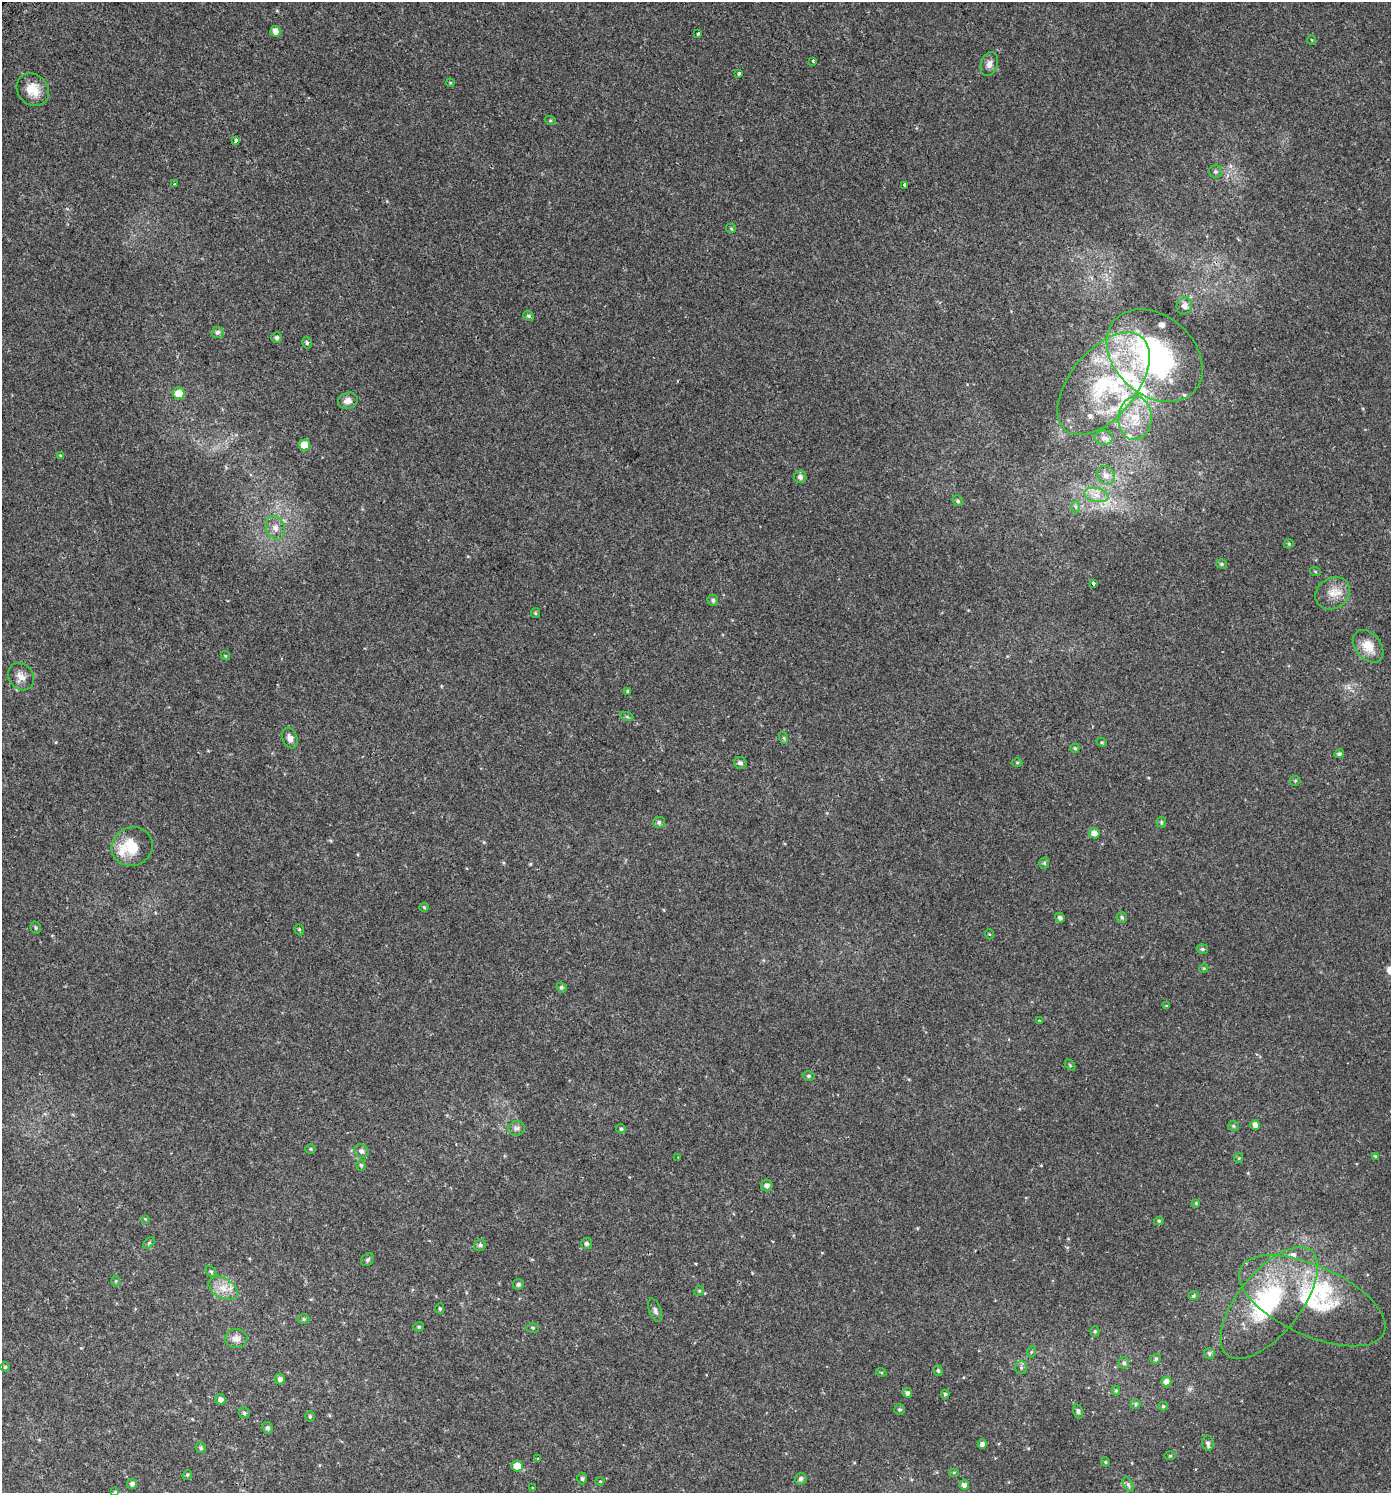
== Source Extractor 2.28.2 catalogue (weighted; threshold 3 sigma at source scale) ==
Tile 11 of 4 x 4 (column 3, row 3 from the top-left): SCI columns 3039-4427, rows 1551-3041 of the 6014 x 6073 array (HDU 1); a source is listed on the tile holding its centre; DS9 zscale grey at full resolution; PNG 1393 x 1495 px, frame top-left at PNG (2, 2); each listed source drawn as its Kron ellipse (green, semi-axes under 4 px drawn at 4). Shown black and unused: <1% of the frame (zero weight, under 2 of 3 exposures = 3% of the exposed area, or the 3 px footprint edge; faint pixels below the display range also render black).
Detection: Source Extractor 2.28.2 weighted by HDU 2 'WHT'; one run over the whole footprint, this tile lists its part. Background 0.00247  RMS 0.0043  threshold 0.0193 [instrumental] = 3 sigma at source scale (4.5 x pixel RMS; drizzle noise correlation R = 1.50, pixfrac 1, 0.0396/0.0396 arcsec/px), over >= 5 px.
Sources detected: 160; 2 inside a brighter object's white glare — neither listed nor drawn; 16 inside a brighter listed object's ellipse — not listed separately; the other 142 listed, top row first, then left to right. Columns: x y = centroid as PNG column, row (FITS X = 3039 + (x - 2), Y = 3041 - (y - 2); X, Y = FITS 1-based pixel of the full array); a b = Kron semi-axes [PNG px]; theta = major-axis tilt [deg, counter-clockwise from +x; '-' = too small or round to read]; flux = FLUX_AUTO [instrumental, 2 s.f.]
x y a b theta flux
275 31 5 5 - 2.9
698 34 3 3 - 2.3
1312 40 5 3 - 0.29
813 61 3 3 - 1.6
989 64 12 8 74 2
738 74 3 3 - 1.3
450 83 4 3 - 0.32
33 90 17 15 -47 6.5
550 120 5 3 - 0.4
236 141 3 3 - 3.4
1215 172 6 6 - 0.89
174 184 3 2 - 0.29
904 185 3 3 - 1.5
731 228 5 4 - 0.53
1184 306 9 7 64 1.7
528 316 5 4 - 0.67
218 332 6 5 - 1.3
277 338 5 5 - 1
307 343 6 4 -77 0.76
1155 356 53 40 -42 77
1103 384 60 33 51 46
179 393 6 6 - 6.1
348 401 10 8 19 2.1
1135 418 22 16 88 11
1104 438 9 7 1 1.8
305 445 5 5 - 7.5
61 456 4 3 - 0.55
1106 475 10 8 -56 2.6
800 477 6 6 - 1.5
1096 495 12 7 -12 3.2
958 501 5 5 - 0.7
1076 507 6 4 -89 0.69
275 528 12 9 -70 2.9
1289 544 5 4 - 0.52
1222 564 5 4 - 0.66
1315 571 5 3 - 0.41
1094 584 4 3 - 3.4
1333 593 18 15 35 5.6
713 600 5 5 - 1.1
535 613 5 4 - 0.49
1368 646 18 12 -50 6.3
225 656 5 3 - 0.36
21 677 14 12 -49 3.1
628 691 4 3 - 0.53
627 717 7 4 -19 0.6
290 738 10 7 -70 2.1
784 738 6 4 -71 0.53
1102 742 5 4 - 0.45
1075 748 4 4 - 0.68
1339 754 5 4 - 0.85
1017 762 5 3 - 0.41
740 763 6 6 - 0.98
1295 781 5 5 - 0.47
659 822 6 5 - 0.96
1161 822 5 5 - 0.55
1094 833 6 5 - 2.5
132 847 21 19 26 13
1044 863 5 5 - 0.58
424 907 4 4 - 0.48
1122 917 5 5 - 0.74
1060 918 5 4 - 1.2
36 927 6 5 - 0.61
299 930 6 4 -69 0.56
989 934 5 3 - 0.32
1202 949 6 4 -15 0.68
1204 968 4 3 - 0.35
561 987 5 5 - 0.77
1166 1006 4 3 - 0.4
1039 1020 3 2 - 0.32
1070 1065 6 4 -46 0.43
809 1076 6 4 -14 0.7
1255 1125 5 4 - 1.9
1233 1126 6 5 - 0.6
516 1128 8 7 - 1.4
621 1129 5 4 - 0.78
311 1149 5 4 - 0.54
361 1151 7 6 - 1.5
1375 1156 4 3 - 0.44
678 1157 3 2 - 0.5
1239 1158 5 4 - 0.45
361 1165 5 4 - 0.66
767 1185 6 5 - 1.5
1196 1203 4 4 - 0.4
145 1219 4 4 - 0.32
1159 1221 5 4 - 0.59
149 1243 7 4 45 0.57
586 1243 5 5 - 0.95
480 1245 6 5 - 1.1
367 1260 7 5 44 0.81
211 1271 6 4 -48 0.67
116 1281 5 4 - 0.43
518 1284 5 5 - 0.94
223 1288 16 9 -28 4.8
699 1291 5 4 - 0.46
1193 1296 5 4 - 0.64
1312 1301 79 35 -24 43
1269 1303 67 31 51 48
440 1309 5 4 - 0.56
655 1310 12 6 -70 1.4
304 1319 6 4 0 0.61
419 1327 5 4 - 0.59
533 1328 6 4 -1 0.6
1095 1331 5 4 - 0.57
236 1339 11 9 -1 2.7
1031 1352 5 3 - 0.44
1209 1353 6 5 - 0.75
1156 1359 5 4 - 0.65
1124 1363 6 5 - 0.83
5 1367 5 4 - 0.52
1021 1367 6 5 - 0.91
938 1371 5 4 - 0.63
881 1372 5 3 - 0.38
280 1379 5 5 - 1.6
1166 1382 5 5 - 2.4
1116 1390 5 4 - 0.52
907 1393 5 4 - 1.2
945 1394 4 4 - 0.46
220 1399 5 5 - 1.9
1136 1404 5 4 - 0.59
1163 1406 4 4 - 0.5
899 1410 5 5 - 0.73
1078 1412 7 4 -75 0.95
244 1413 5 5 - 0.83
310 1416 5 4 - 0.69
267 1428 6 5 - 1
1208 1443 8 5 -86 1.2
982 1444 4 4 - 1.6
201 1448 5 5 - 0.69
1170 1456 5 3 - 0.37
537 1458 3 2 - 0.4
1105 1462 4 4 - 0.46
517 1466 5 5 - 7.9
954 1472 5 3 - 0.43
187 1475 5 4 - 0.43
582 1478 6 4 -88 0.82
801 1479 6 5 - 1.3
600 1481 4 4 - 0.39
132 1484 5 5 - 1.3
1128 1484 8 4 -59 0.89
964 1485 5 4 - 1.8
533 1488 4 4 - 0.43
115 1492 4 3 - 0.42
Isophote crosses this tile's border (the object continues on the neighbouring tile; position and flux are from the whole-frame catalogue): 1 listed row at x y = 115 1492